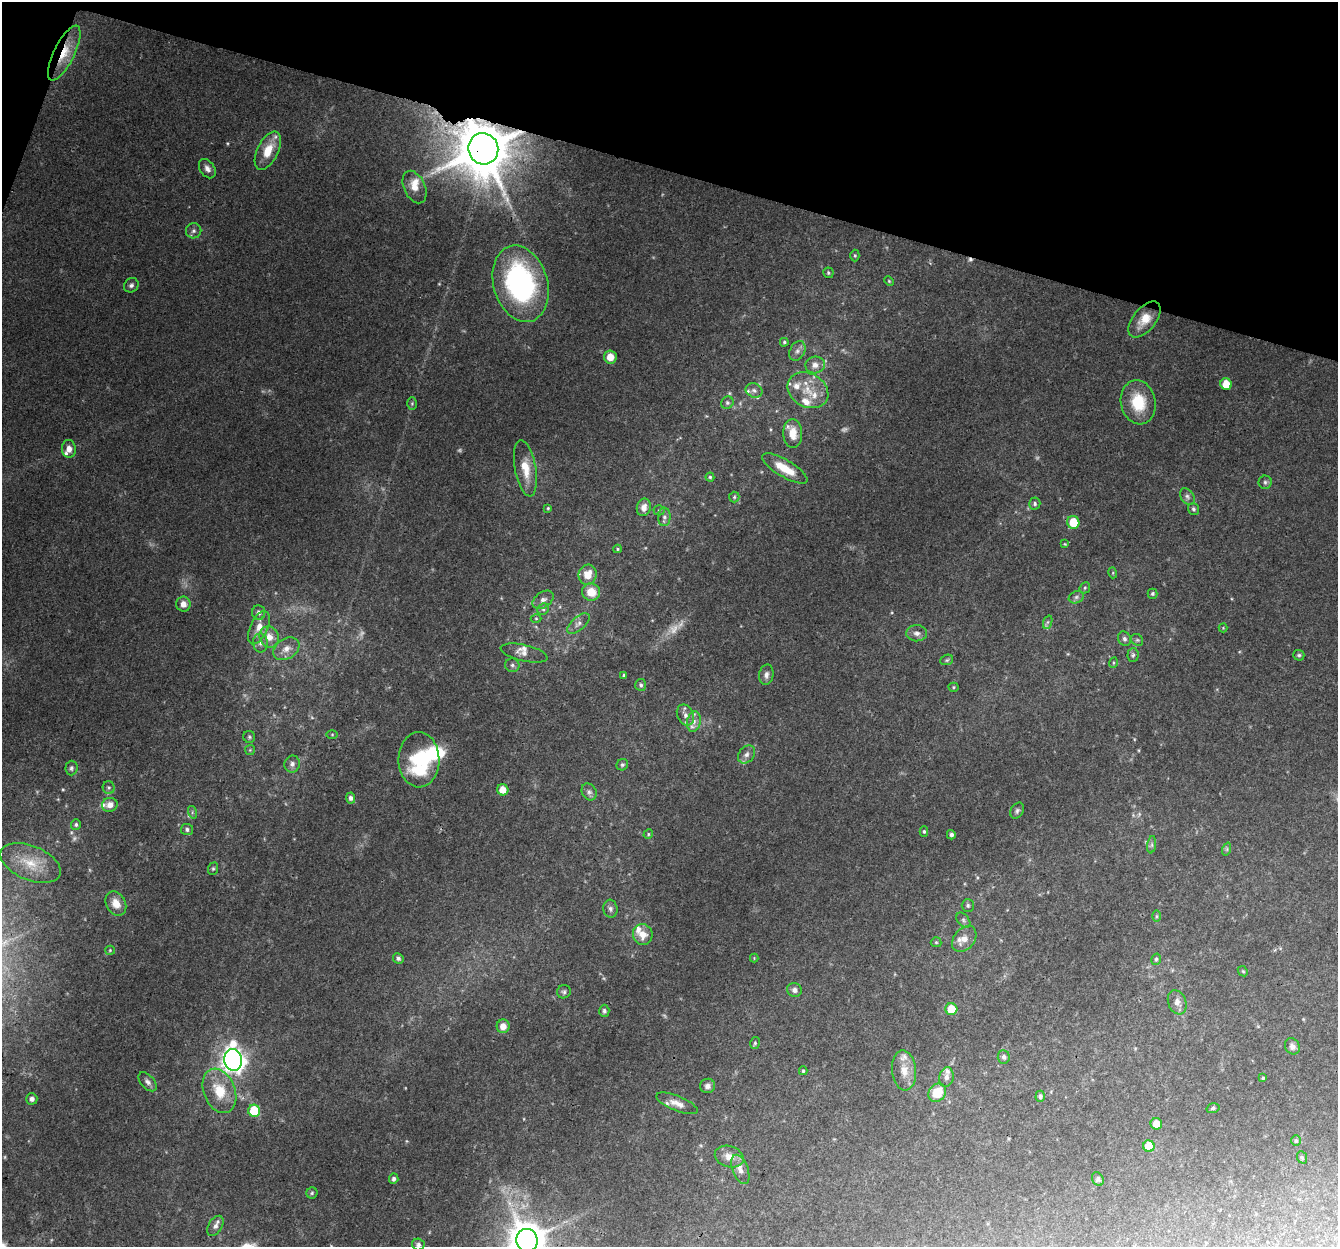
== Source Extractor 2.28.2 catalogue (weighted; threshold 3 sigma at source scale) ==
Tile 2 of 4 x 4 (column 2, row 1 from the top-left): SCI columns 1359-2694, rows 4012-5256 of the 5398 x 5589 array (HDU 1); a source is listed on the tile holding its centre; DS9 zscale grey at full resolution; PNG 1340 x 1249 px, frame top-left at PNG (2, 2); each listed source drawn as its Kron ellipse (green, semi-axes under 4 px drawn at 4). Shown black and unused: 14% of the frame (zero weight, under 3 of 4 exposures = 6% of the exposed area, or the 3 px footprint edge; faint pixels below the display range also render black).
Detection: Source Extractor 2.28.2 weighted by HDU 2 'WHT'; one run over the whole footprint, this tile lists its part. Background 0.0749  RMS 0.0052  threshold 0.0232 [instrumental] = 3 sigma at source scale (4.5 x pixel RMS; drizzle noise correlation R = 1.50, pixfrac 1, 0.0396/0.0396 arcsec/px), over >= 5 px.
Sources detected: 173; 11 too faint to see at this stretch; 1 inside a brighter object's white glare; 1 cosmic-ray / hot-pixel residue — neither listed nor drawn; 16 inside a brighter listed object's ellipse — not listed separately; the other 144 listed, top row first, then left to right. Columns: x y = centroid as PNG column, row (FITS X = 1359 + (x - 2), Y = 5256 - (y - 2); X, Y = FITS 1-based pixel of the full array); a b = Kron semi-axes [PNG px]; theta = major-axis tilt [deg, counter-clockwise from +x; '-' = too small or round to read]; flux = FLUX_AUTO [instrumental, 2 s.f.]
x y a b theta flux
64 53 30 10 64 13
483 149 16 15 - 3200
268 151 20 10 64 11
207 169 10 7 -56 2.5
415 187 17 10 -65 5.8
194 231 8 7 - 1.7
855 256 6 4 -88 0.74
828 273 5 5 - 0.84
889 281 5 3 - 0.53
521 284 39 27 -74 99
131 285 8 6 42 1.5
1144 320 21 11 51 8.4
784 342 4 4 - 0.81
797 351 10 7 62 2.4
610 357 6 6 - 6.3
815 365 10 8 12 4
1226 384 6 5 - 8.1
754 390 9 7 -23 2
808 390 21 16 -30 13
1138 402 22 17 -78 18
412 403 6 5 - 0.76
727 403 6 6 - 1.1
793 433 14 9 -86 8.4
69 449 9 7 -84 3.8
525 468 28 10 -80 11
785 468 26 8 -31 12
710 477 4 4 - 0.69
1265 482 6 6 - 1.2
1187 496 9 6 -51 1.8
734 497 5 5 - 0.79
1035 503 6 5 - 1.1
644 507 9 7 76 3.4
548 508 4 4 - 0.56
1193 509 6 5 - 0.98
659 510 5 5 - 0.78
664 517 9 6 88 1.8
1073 522 6 6 - 13
1065 544 4 4 - 0.51
617 549 4 4 - 0.63
1113 573 5 3 - 0.53
588 575 10 9 - 7.6
1085 588 6 5 - 0.83
591 592 9 8 - 9.1
1152 594 5 5 - 0.98
1076 597 8 6 22 1.4
543 600 11 7 35 2.5
183 604 7 7 - 3.7
543 609 6 5 - 1
259 613 7 6 - 2.1
536 618 5 3 - 0.52
1048 622 7 4 70 1.1
578 624 13 6 41 2.5
259 627 18 8 66 6.4
1223 628 4 4 - 0.47
917 633 10 8 -2 2.5
269 637 11 9 -67 5.7
1124 639 7 6 - 1.5
1137 640 6 5 - 1
260 643 9 7 -82 2.4
286 649 14 10 32 4.7
524 653 24 8 -13 3.7
1133 655 7 5 85 1.2
1299 655 5 5 - 0.94
947 660 6 5 - 0.89
1113 663 5 3 - 0.58
512 665 7 6 - 1.3
624 675 4 3 - 0.81
766 675 10 7 79 2.3
641 685 6 5 - 1.3
954 687 5 4 - 0.65
685 715 11 8 -65 3.2
694 721 10 7 79 2.8
332 734 6 4 0 0.58
249 737 6 6 - 0.93
250 750 5 5 - 0.64
747 754 10 7 50 2.2
419 760 28 20 -89 37
292 764 8 7 - 2.1
622 765 6 5 - 1.1
71 768 7 6 - 1.2
109 787 6 6 - 1
503 790 6 5 - 6.1
589 792 9 7 -58 1.8
351 798 5 4 - 1.6
110 805 8 7 - 3.8
1017 811 8 6 61 1.4
192 812 6 4 -73 0.87
76 824 5 5 - 0.98
187 829 6 5 - 1.3
924 831 5 4 - 0.77
648 834 5 4 - 0.66
951 835 5 4 - 1.4
1152 845 9 4 82 1.1
1227 849 7 4 72 0.8
31 863 32 17 -22 15
213 869 6 5 - 0.87
116 903 13 9 -62 6
968 905 6 6 - 1.1
610 909 9 7 -83 1.7
1156 916 6 4 89 0.87
963 920 8 5 -50 1.3
643 934 10 10 - 6.1
964 939 15 10 49 4.7
936 942 5 5 - 0.73
110 950 5 4 - 0.61
398 958 5 5 - 1.2
754 958 4 4 - 0.43
1156 959 6 4 75 0.84
1243 971 5 4 - 0.65
794 990 7 7 - 1.9
564 992 7 6 - 1.2
1177 1002 12 9 -70 3.4
951 1009 6 6 - 12
604 1011 6 5 - 1.2
503 1026 7 6 - 4.3
755 1043 6 4 75 0.84
1292 1046 8 7 - 2.6
1004 1057 6 6 - 1.6
233 1060 11 9 -81 380
904 1070 20 12 -84 7
803 1071 4 3 - 0.69
946 1077 10 7 78 2.2
1263 1078 3 3 - 0.68
148 1082 11 6 -48 2
707 1086 7 7 - 2.1
219 1091 23 15 -68 15
937 1093 10 8 48 12
1040 1096 6 4 88 1.2
32 1099 5 5 - 1.9
677 1103 22 7 -22 4.4
1213 1108 6 4 17 0.91
254 1111 6 6 - 21
1156 1124 5 5 - 5.9
1296 1141 5 5 - 0.77
1149 1146 6 5 - 13
729 1157 14 10 -16 4.7
1302 1157 6 5 - 0.89
740 1169 15 7 -70 3.6
394 1179 5 4 - 1.4
1098 1179 7 5 -61 1.3
312 1193 5 5 - 0.88
215 1226 11 6 59 2.6
527 1240 11 10 - 1400
418 1245 6 6 - 1.4
Overlapping masked pixels (flux is a lower limit): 2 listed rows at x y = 64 53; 483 149
Isophote crosses this tile's border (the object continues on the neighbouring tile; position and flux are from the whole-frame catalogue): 2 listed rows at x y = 527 1240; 418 1245